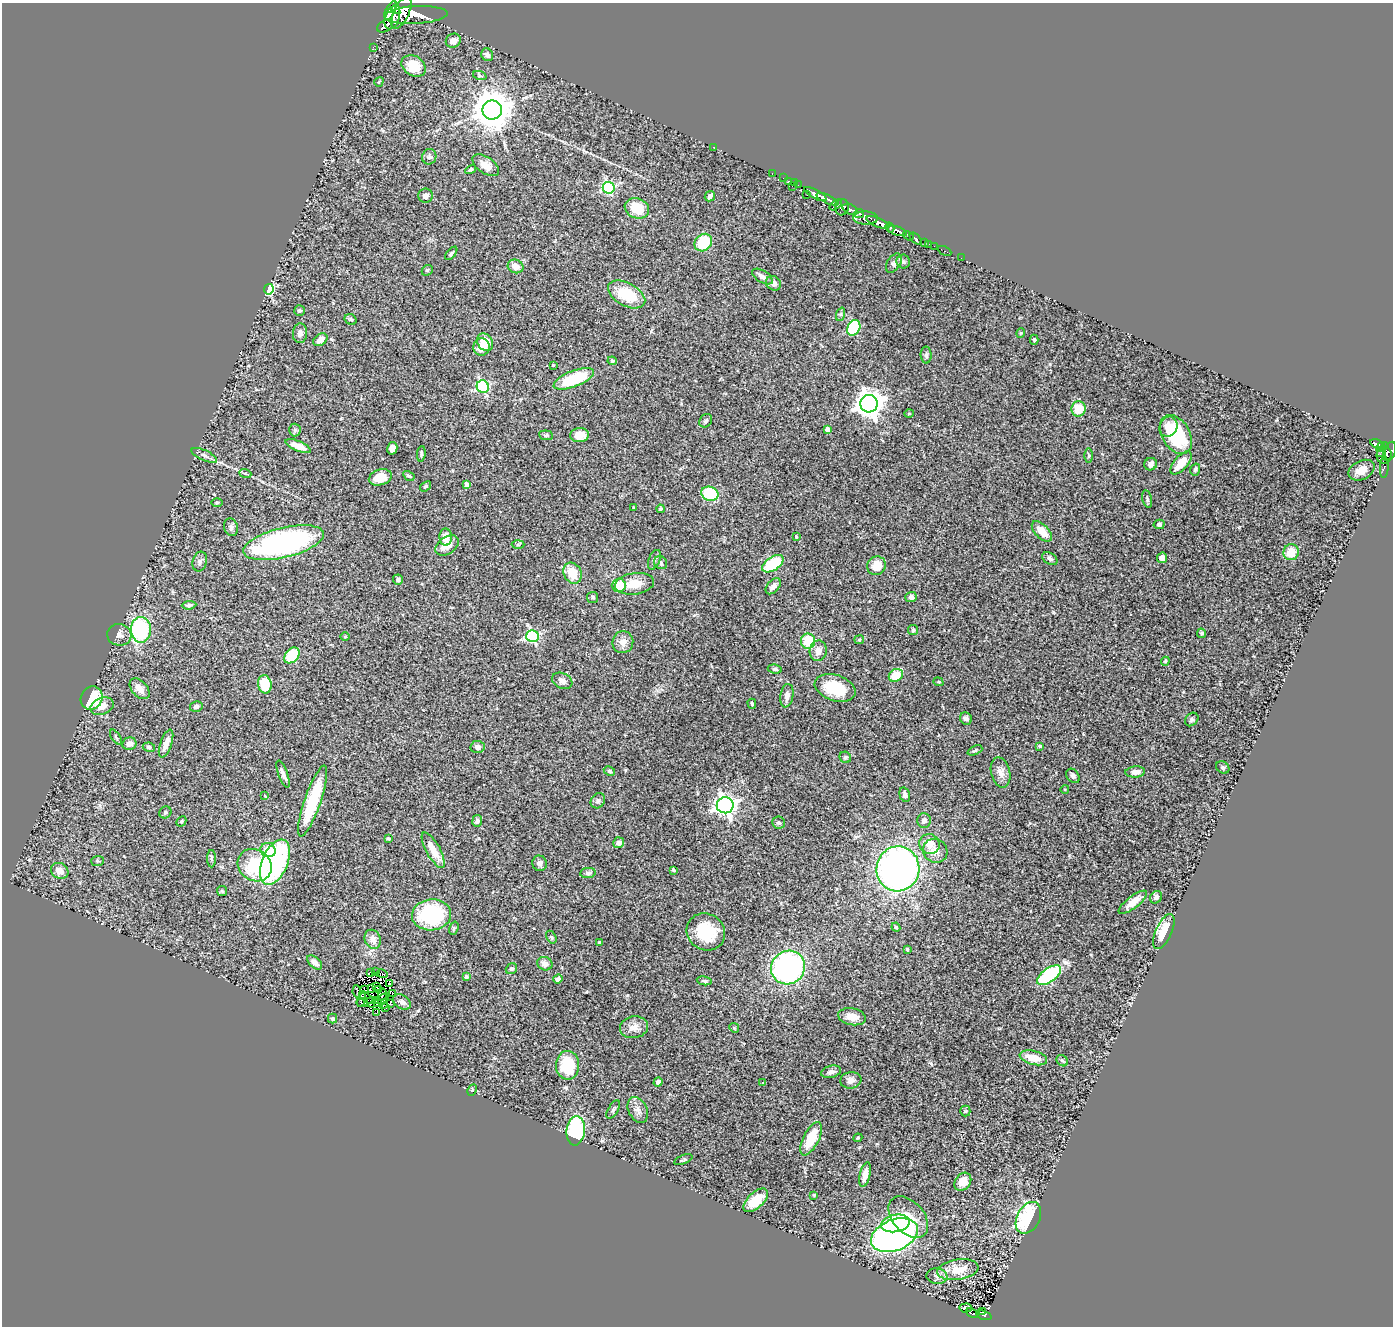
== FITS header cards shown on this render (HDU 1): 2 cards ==
NAXIS1  =                 1391
NAXIS2  =                 1324

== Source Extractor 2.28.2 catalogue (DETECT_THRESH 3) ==
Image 1391 x 1324 px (HDU 1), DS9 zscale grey, 1 PNG px = 1 image px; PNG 1395 x 1328 px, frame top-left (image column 1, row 1324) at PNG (2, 3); each listed source drawn as its Kron ellipse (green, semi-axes under 4 px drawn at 4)
Background 0.667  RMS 0.055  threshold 0.165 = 3 sigma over >= 5 px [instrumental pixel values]
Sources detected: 276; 6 with non-positive FLUX_AUTO (blend fragments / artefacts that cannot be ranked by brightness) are neither listed nor drawn; the other 270 listed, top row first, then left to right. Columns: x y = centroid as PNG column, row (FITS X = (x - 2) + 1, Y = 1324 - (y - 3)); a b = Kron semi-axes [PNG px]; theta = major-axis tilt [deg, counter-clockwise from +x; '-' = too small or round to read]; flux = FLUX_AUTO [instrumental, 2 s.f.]
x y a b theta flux
391 10 10 5 61 990
396 10 3 2 - 550
401 13 17 7 65 4500
416 15 32 9 3 5200
392 17 12 7 70 1200
385 26 8 5 30 700
453 41 8 7 - 26
373 47 3 2 - 8.9
487 55 6 6 - 14
414 66 13 10 -33 97
480 76 7 4 -19 5.9
379 82 5 3 - 3.4
492 110 10 9 - 9800
714 147 3 2 - 120
429 157 8 7 - 10
486 165 15 8 -34 44
471 169 5 4 - 6
772 174 3 2 - 28
783 178 2 2 - 14
788 181 3 2 - 40
794 183 2 2 - 12
798 185 2 2 - 18
792 186 2 2 - 21
609 188 6 6 - 520
815 194 12 4 -27 1700
807 195 3 2 - 18
425 196 7 7 - 17
710 196 6 5 - 13
827 199 12 3 -25 1500
835 205 7 3 36 210
842 207 8 7 - 580
637 208 12 10 -22 100
850 209 8 5 -27 630
859 213 5 3 - 360
865 218 12 6 -3 1500
878 222 12 4 -23 2700
890 228 5 4 - 760
897 231 10 4 -19 1100
908 236 6 4 -33 260
916 239 7 3 -44 160
924 242 3 3 - 67
703 243 9 8 - 140
929 244 2 2 - 10
934 246 2 2 - 15
944 251 7 3 -26 41
451 253 8 3 50 6.3
961 258 2 2 - 4.6
903 262 7 7 - 10
894 263 10 6 56 12
516 266 8 6 -25 27
427 270 6 5 - 5.6
762 276 11 6 -32 17
774 283 8 7 - 17
269 289 5 4 - 450
627 294 20 11 -28 140
299 311 5 5 - 6.4
841 314 7 4 71 6.3
351 319 6 5 - 6.7
854 328 8 6 61 260
300 333 10 7 86 18
1021 333 4 4 - 3.9
320 340 8 5 37 24
1034 340 5 4 - 4.9
485 342 9 7 -59 62
481 347 8 8 - 49
926 355 8 5 -89 7.7
612 361 4 4 - 10
553 365 3 2 - 2.8
574 379 21 8 21 190
483 387 6 6 - 460
869 404 9 8 - 3900
1078 409 7 7 - 89
909 413 4 3 - 3.2
706 421 7 6 - 9.7
1168 427 10 9 - 36
828 429 4 4 - 24
295 430 6 6 - 7.3
546 435 7 4 -6 6.1
580 435 9 7 5 36
1176 435 21 14 -59 230
1378 444 8 3 -25 340
298 446 14 5 -24 44
1382 447 6 3 21 290
392 448 6 5 - 28
1382 451 6 3 63 150
1390 451 10 5 69 560
421 454 8 4 84 6.6
204 455 14 5 -24 13
1384 455 9 7 86 1000
1089 456 7 3 90 4.9
1181 463 14 6 49 64
1151 464 6 6 - 14
1384 467 11 4 87 120
1195 470 6 4 73 6
1361 470 14 9 27 37
245 473 6 4 -19 5.2
409 476 6 4 -30 6.2
380 477 12 7 17 65
467 484 4 4 - 9.9
425 486 6 4 38 5.5
710 494 9 7 -21 230
1147 499 9 4 -77 7.4
217 503 5 3 - 4.1
634 508 3 3 - 7.5
661 509 4 4 - 6.2
1159 524 5 4 - 8.7
231 527 9 7 -72 11
1042 531 12 6 -45 48
446 537 8 6 -88 32
796 537 4 3 - 3.9
284 543 41 15 14 880
518 544 6 4 2 5.9
447 545 13 8 34 41
1291 552 8 7 - 57
1162 558 5 5 - 23
1050 559 8 5 -32 10
654 560 10 5 67 9.9
200 562 10 7 74 12
661 563 7 6 - 8.2
773 564 12 6 33 230
876 566 9 9 - 53
573 573 11 8 -64 73
398 580 5 5 - 7.3
634 584 19 10 8 62
619 585 7 6 - 96
773 586 9 6 49 16
593 597 6 5 - 6.2
911 597 6 5 - 13
189 605 7 4 5 7.8
141 630 13 10 -89 370
913 630 5 5 - 5.2
1202 633 5 4 - 6.5
119 635 12 11 - 22
532 636 6 6 - 550
345 637 5 3 - 3.2
859 640 5 4 - 4.6
808 641 7 7 - 100
623 642 11 10 - 29
818 651 10 8 79 32
292 655 9 6 49 150
1165 661 4 4 - 3.7
775 669 7 4 -6 6.8
896 675 7 6 - 78
562 681 10 7 -23 15
938 682 5 4 - 4.1
265 684 9 6 -80 86
835 688 21 13 -18 140
140 689 12 7 -47 33
787 696 12 6 80 19
92 698 12 10 64 150
752 704 5 3 - 4.4
102 706 12 8 22 35
196 706 6 5 - 10
966 719 6 5 - 13
1192 719 7 6 - 7.9
116 737 9 3 -56 5.4
166 743 15 5 70 36
129 744 7 6 - 20
1040 746 4 3 - 6.8
149 747 6 4 -9 8.1
478 747 7 6 - 16
975 750 8 4 23 5.6
845 757 6 5 - 6.3
1223 768 7 5 -39 7.6
609 771 6 4 -28 5.4
1001 772 15 9 -76 28
1135 772 10 5 4 21
283 774 14 4 -70 16
1073 776 8 6 -48 9.3
1065 789 4 3 - 2.8
905 795 8 5 -74 10
265 796 4 2 - 3.1
313 801 37 8 71 220
598 801 8 6 54 10
725 805 8 8 - 1700
165 812 6 5 - 8.4
181 821 5 4 - 4.9
477 821 6 5 - 13
924 821 7 7 - 17
778 823 6 6 - 8.4
389 839 4 3 - 4.7
619 843 5 5 - 18
930 844 10 9 - 44
268 850 7 7 - 72
433 850 20 7 -61 57
935 851 12 11 - 35
211 859 8 4 90 6.4
98 861 6 5 - 6.3
275 862 24 13 67 500
540 863 8 7 - 14
255 865 18 15 -35 210
898 869 22 21 - 1700
673 870 4 3 - 5.8
60 871 9 7 -31 33
588 873 8 5 7 8.5
222 891 5 5 - 5.3
1156 897 7 5 51 11
1133 902 17 6 38 37
432 915 19 15 6 300
896 927 4 3 - 4
454 928 7 4 73 6
706 932 20 18 -33 160
1164 932 19 8 65 68
551 937 7 4 -61 5.6
373 939 10 8 -67 24
599 942 3 3 - 3.8
907 949 4 3 - 4.3
315 962 9 5 -41 22
545 964 8 6 -22 22
788 968 17 16 - 840
511 969 6 5 - 7.4
376 971 3 2 - 4
371 973 2 2 - 3.2
382 974 6 3 -14 2.2
1049 975 14 7 36 320
466 977 4 3 - 8.4
558 979 5 4 - 12
704 981 7 4 -11 6.2
389 984 3 3 - 2.9
376 986 2 2 - 3.6
364 989 3 2 - 4.7
371 989 3 2 - 1.9
378 990 4 2 - 3.6
357 991 6 2 -81 5.1
393 993 3 2 - 5.9
382 995 6 3 78 3.6
366 997 8 2 -40 1.3
362 999 7 3 71 8
375 1000 3 2 - 0.2
381 1000 9 2 41 4.5
371 1002 5 3 - 0.32
402 1002 10 6 -32 18
362 1003 6 2 -3 11
384 1004 5 2 - 1.1
390 1004 3 2 - 2.3
385 1007 3 2 - 2.2
377 1012 2 2 - 1.6
852 1017 14 8 -10 41
332 1019 5 4 - 5.1
634 1027 14 10 11 34
734 1028 5 4 - 4.2
1033 1058 14 7 -14 56
1062 1061 6 5 - 6.5
568 1065 14 11 -88 150
831 1072 10 6 14 14
851 1080 10 8 7 18
658 1082 4 4 - 13
763 1083 4 4 - 3
472 1090 6 4 63 4.5
613 1109 10 5 60 8
638 1110 14 9 -62 24
965 1111 5 5 - 6.1
576 1131 15 9 84 380
858 1138 4 4 - 3.6
811 1139 18 8 63 91
683 1160 10 4 21 5.9
865 1175 12 5 77 30
963 1182 10 7 51 39
814 1195 3 3 - 3.4
756 1200 15 8 43 94
908 1217 24 15 -48 96
1028 1218 17 11 62 550
896 1223 14 8 11 180
894 1235 24 15 22 1400
958 1270 21 10 9 64
937 1276 10 7 -7 15
966 1308 6 4 4 16
983 1312 3 2 - 43
972 1313 7 4 -28 57
984 1315 8 4 -20 190
At the frame edge (FLAGS 8, measured only in part): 1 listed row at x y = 1390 451
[6 non-positive-flux detections neither listed nor drawn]